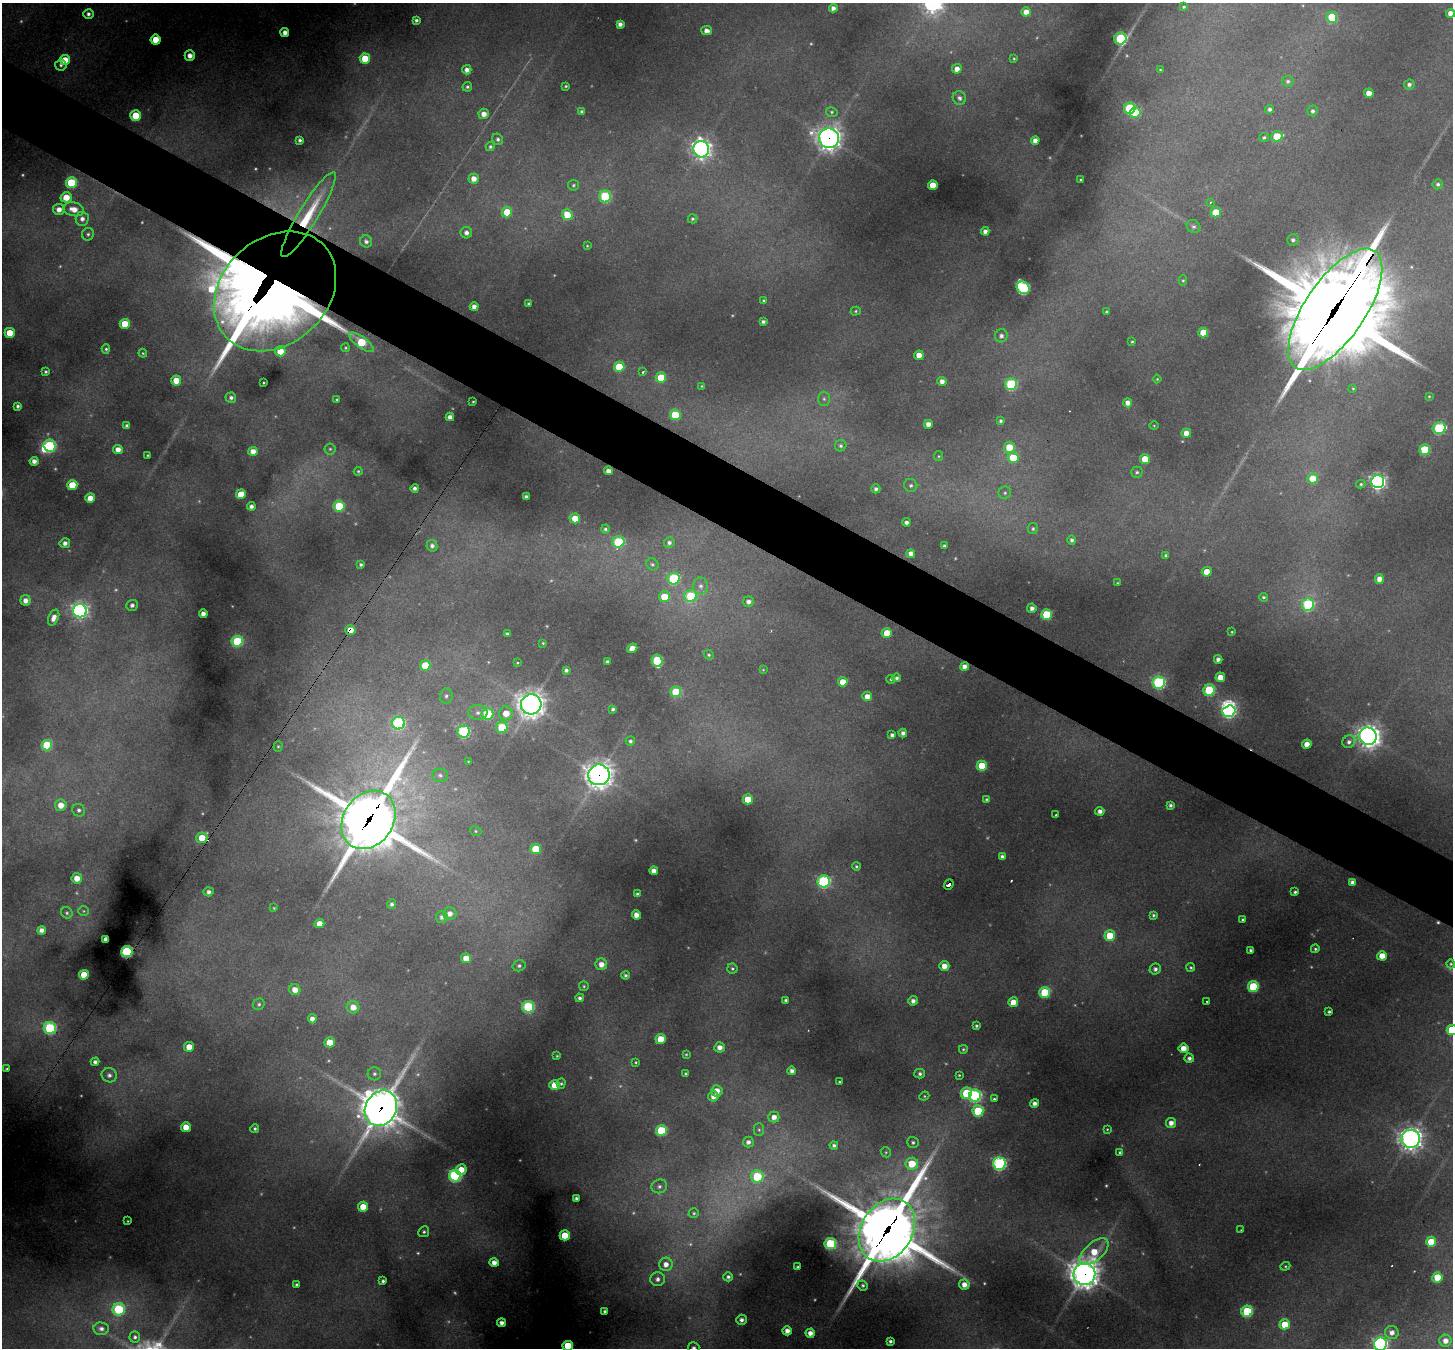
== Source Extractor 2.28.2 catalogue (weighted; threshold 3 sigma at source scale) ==
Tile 11 of 4 x 4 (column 3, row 3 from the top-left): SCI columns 2902-4352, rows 1630-2975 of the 5802 x 5810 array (HDU 1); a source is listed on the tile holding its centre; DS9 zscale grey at full resolution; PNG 1455 x 1350 px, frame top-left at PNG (2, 3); each listed source drawn as its Kron ellipse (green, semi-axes under 4 px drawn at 4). Shown black and unused: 5% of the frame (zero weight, under 2 of 3 exposures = <1% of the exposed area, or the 3 px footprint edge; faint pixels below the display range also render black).
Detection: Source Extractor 2.28.2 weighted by HDU 2 'WHT'; one run over the whole footprint, this tile lists its part. Background 0.331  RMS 0.015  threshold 0.0673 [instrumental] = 3 sigma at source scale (4.5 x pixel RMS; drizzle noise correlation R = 1.50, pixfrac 1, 0.05/0.05 arcsec/px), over >= 5 px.
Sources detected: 416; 34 too faint to see at this stretch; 5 inside a brighter object's white glare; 5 cosmic-ray / hot-pixel residue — neither listed nor drawn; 1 inside a brighter listed object's ellipse — not listed separately; the other 371 listed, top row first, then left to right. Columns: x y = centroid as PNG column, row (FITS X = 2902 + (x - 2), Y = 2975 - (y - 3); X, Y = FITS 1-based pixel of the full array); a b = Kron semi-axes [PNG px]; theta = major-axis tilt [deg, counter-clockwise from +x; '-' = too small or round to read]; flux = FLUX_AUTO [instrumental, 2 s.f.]
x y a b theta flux
1184 7 4 4 - 2.8
833 8 4 4 - 7.7
1026 12 5 4 - 16
1450 13 4 4 - 12
88 14 5 5 - 5.9
1332 17 6 5 - 91
416 20 4 4 - 4.5
620 24 4 4 - 8
707 30 5 4 - 9.5
285 32 4 4 - 12
1120 38 6 6 - 190
156 40 5 5 - 40
190 56 5 5 - 14
365 58 5 5 - 48
1014 58 4 3 - 1.8
65 60 5 5 - 36
61 65 5 5 - 4
957 69 5 4 - 13
467 70 4 4 - 9.2
1160 70 4 3 - 1.7
1288 81 6 5 - 4.3
1409 85 5 5 - 5.4
566 86 3 3 - 2
467 87 5 4 - 3.4
1369 93 4 4 - 19
959 98 7 6 - 6.8
1130 108 6 5 - 140
1269 109 4 4 - 5.2
1313 111 5 5 - 4.8
582 112 4 4 - 4.1
832 112 6 5 - 3.3
1135 113 5 5 - 70
484 114 5 5 - 13
136 116 5 5 - 67
1277 136 6 5 - 65
829 138 10 9 - 1400
1264 138 5 4 - 3.2
498 139 6 5 - 4.5
300 140 4 3 - 4.3
1035 141 4 4 - 12
490 147 4 4 - 3.4
701 149 8 8 - 840
474 179 5 5 - 16
1081 180 3 3 - 1.6
71 183 5 5 - 110
1438 184 5 5 - 4.6
573 185 5 5 - 2.8
933 185 5 4 - 36
605 196 6 5 - 140
66 197 5 5 - 31
1211 202 3 3 - 2
59 209 6 5 - 13
74 209 10 7 -11 20
507 212 5 5 - 49
1216 212 5 5 - 63
308 215 49 9 58 79
567 215 5 5 - 45
82 219 7 6 - 9.1
693 219 5 4 - 2.9
1193 226 7 6 - 4.6
985 231 4 4 - 7.9
466 233 6 6 - 7.8
88 234 6 6 - 3.8
1293 240 6 5 - 4.9
366 241 6 6 - 6.5
587 246 3 3 - 1.4
1183 280 5 4 - 2.3
1023 288 7 6 - 290
275 291 67 53 43 4300
764 301 3 3 - 2.8
529 304 4 3 - 4
474 307 4 4 - 10
1335 309 70 30 55 38000
856 311 5 4 - 2.2
1106 312 3 3 - 2.3
763 322 4 4 - 4.7
125 324 5 5 - 48
10 333 5 5 - 36
1203 333 5 5 - 44
1001 336 6 6 - 6.8
361 342 15 5 -35 78
1132 342 3 3 - 1.9
345 348 4 4 - 1.9
106 349 4 4 - 2.7
280 351 5 5 - 31
143 353 4 4 - 1.8
919 355 5 4 - 19
619 367 5 5 - 63
46 372 3 3 - 2.6
643 372 3 3 - 3.2
661 378 5 5 - 60
1157 379 4 4 - 1.6
176 380 5 5 - 30
942 381 4 4 - 9.9
264 383 3 2 - 1.4
1011 384 6 6 - 190
702 386 4 3 - 1.6
1353 388 4 3 - 1.7
1429 396 3 3 - 1.6
231 398 5 5 - 5.1
824 399 7 6 - 4.2
337 400 3 3 - 2.1
473 402 3 2 - 1.7
1128 403 4 4 - 12
18 406 4 4 - 4.1
675 415 5 5 - 63
450 417 4 4 - 9.7
1001 421 4 3 - 3.4
928 424 4 4 - 12
1154 425 4 3 - 1.3
127 426 4 4 - 5.9
1439 428 6 5 - 170
1186 433 4 4 - 18
50 446 6 5 - 190
841 446 6 5 - 3.9
1009 447 5 5 - 41
330 449 5 5 - 2.9
118 450 5 4 - 14
1425 450 5 5 - 92
253 451 4 4 - 13
147 455 3 2 - 1.6
939 456 5 4 - 2.1
1013 458 5 5 - 64
1145 459 5 5 - 40
34 461 4 4 - 10
358 471 4 4 - 2.3
608 471 4 4 - 11
1137 472 6 5 - 3.4
1313 479 5 5 - 45
1378 482 6 6 - 620
1361 484 5 4 - 2.6
72 485 5 5 - 53
911 485 7 6 - 5.1
415 488 4 4 - 5.5
876 489 4 4 - 4.9
1005 493 6 6 - 4.1
241 494 5 5 - 45
526 497 4 4 - 7.2
90 498 5 4 - 19
251 506 4 4 - 6.5
339 506 5 5 - 76
575 518 5 5 - 34
906 522 4 4 - 6.4
605 529 4 4 - 3.2
1033 529 5 5 - 3
1072 540 4 4 - 4.4
618 542 6 5 - 130
65 543 5 5 - 8
669 543 5 5 - 5.6
432 546 6 5 - 6.5
945 546 4 4 - 5.9
911 554 4 4 - 11
1166 555 4 3 - 3.5
361 564 4 4 - 3.4
652 564 6 5 - 3.4
1207 572 5 4 - 27
674 579 6 6 - 160
1379 579 4 4 - 16
1117 583 4 3 - 1.4
700 586 8 7 - 8.4
691 596 6 6 - 110
664 597 5 5 - 38
1264 597 4 4 - 2.9
26 600 5 5 - 13
748 602 5 5 - 7.7
132 605 5 5 - 6.2
1308 605 6 6 - 190
1032 608 5 4 - 8.6
80 611 7 6 - 600
203 613 4 4 - 9.4
1046 614 5 5 - 89
54 618 8 5 66 12
350 630 5 5 - 21
1232 632 3 3 - 1.7
887 633 5 5 - 37
507 634 3 3 - 3.6
237 641 5 5 - 130
543 643 3 3 - 1.6
632 648 5 4 - 17
709 655 5 4 - 2.6
1218 659 4 4 - 7.5
607 661 3 3 - 3.1
657 661 6 5 - 120
517 663 3 3 - 1.6
425 665 5 5 - 42
965 667 4 4 - 12
566 670 4 4 - 4.9
763 670 3 3 - 1.4
1220 677 5 5 - 23
897 678 4 4 - 4.3
891 679 4 4 - 2
843 682 5 4 - 20
1159 682 6 6 - 290
1209 690 6 5 - 150
676 692 5 5 - 89
446 696 7 6 - 5.4
867 696 5 5 - 15
531 704 10 10 - 1800
613 709 4 3 - 3.5
1229 711 7 5 18 330
478 713 10 7 -1 8.8
506 713 7 7 - 28
487 714 6 5 - 100
398 723 6 6 - 230
502 727 6 5 - 81
463 732 6 6 - 230
903 733 4 4 - 6.8
892 735 4 4 - 5.3
1368 736 9 8 - 1300
630 741 5 4 - 4.1
1349 742 6 6 - 6
1307 744 5 4 - 18
47 745 5 5 - 100
278 746 5 4 - 2.1
468 761 4 2 - 1.3
982 766 5 5 - 64
440 775 8 6 -4 5.3
599 775 10 10 - 1500
748 799 5 5 - 42
986 799 4 3 - 2.2
61 805 6 5 - 20
1170 805 4 4 - 4.1
79 810 6 6 - 5.2
1100 811 4 4 - 8.5
1056 815 3 3 - 7.4
368 820 31 24 55 9000
476 831 6 4 -23 2.5
202 838 5 5 - 32
536 849 5 5 - 72
1002 856 4 4 - 4.9
856 866 4 4 - 2.6
654 871 4 4 - 13
77 878 5 5 - 22
824 881 6 6 - 300
1352 882 4 4 - 7.6
949 884 6 3 51 39
209 892 5 4 - 6.6
1295 892 4 3 - 3.5
637 894 4 3 - 3.5
392 904 5 4 - 4.3
274 908 3 3 - 1.5
84 911 5 4 - 2.1
67 913 6 5 - 3.2
450 914 6 6 - 11
636 915 4 4 - 14
1154 915 3 3 - 2.8
442 917 6 6 - 6.7
1243 920 3 3 - 3.1
319 924 5 4 - 19
42 930 4 4 - 9.6
1110 936 5 5 - 75
106 939 4 4 - 13
1315 949 4 4 - 2.8
1251 951 4 3 - 5.4
127 952 5 5 - 310
1382 956 5 4 - 24
466 958 5 5 - 31
601 964 6 6 - 14
1451 964 4 4 - 2.3
519 966 6 5 - 4
944 966 5 5 - 17
1191 967 4 4 - 2.6
732 969 5 5 - 3
1155 969 5 5 - 6.2
84 975 5 5 - 44
625 975 4 4 - 3.7
584 986 5 5 - 2.4
1253 986 5 5 - 130
295 990 6 5 - 17
1045 992 5 5 - 110
580 998 4 4 - 5.1
786 1000 4 3 - 3.2
913 1001 5 4 - 8.4
1207 1001 3 2 - 1.8
1013 1002 5 5 - 26
259 1004 6 5 - 3.4
353 1007 6 6 - 19
528 1007 6 6 - 190
1329 1012 4 3 - 3.2
312 1019 4 4 - 12
976 1026 3 3 - 2.9
50 1028 6 6 - 210
1452 1030 5 5 - 82
660 1039 5 5 - 33
330 1042 5 5 - 48
189 1047 5 5 - 24
720 1047 5 5 - 12
1183 1048 5 5 - 23
963 1049 4 4 - 2.3
686 1054 4 3 - 1.9
557 1056 3 2 - 1.4
1189 1058 5 4 - 5.8
95 1062 4 4 - 6.5
636 1062 3 2 - 2.1
7 1069 3 3 - 1.9
792 1071 4 4 - 7.8
685 1073 3 3 - 2.2
374 1074 7 6 - 4.3
920 1074 5 5 - 4.5
109 1075 7 7 - 7.8
959 1075 3 3 - 1.7
839 1082 3 3 - 2.2
561 1084 5 4 - 2.5
555 1085 5 5 - 36
717 1091 5 5 - 17
966 1093 6 5 - 92
713 1096 5 5 - 13
924 1096 5 4 - 2
975 1096 6 6 - 300
994 1099 3 3 - 2.4
1034 1103 4 4 - 7.7
381 1108 18 15 60 4000
978 1111 6 5 - 110
774 1117 5 5 - 13
1171 1123 5 5 - 13
186 1127 5 4 - 26
255 1129 4 4 - 3.3
1107 1129 4 3 - 1.7
661 1130 5 5 - 110
759 1130 6 5 - 2.8
1411 1139 9 9 - 1200
748 1142 5 5 - 7.5
913 1142 6 5 - 3.9
834 1145 4 4 - 4.2
886 1152 5 5 - 2.3
1120 1152 4 4 - 2.9
912 1164 6 6 - 51
999 1164 6 6 - 380
461 1170 5 5 - 26
455 1176 6 6 - 290
757 1177 6 6 - 110
659 1186 8 7 - 6.7
576 1198 4 3 - 4.7
363 1207 5 5 - 29
694 1213 5 4 - 2.5
128 1221 3 2 - 1.5
887 1230 33 25 57 11000
1241 1230 3 3 - 1.3
424 1232 5 5 - 3.4
565 1235 5 5 - 48
1431 1242 5 5 - 54
830 1244 5 5 - 190
1094 1252 17 9 41 44
494 1263 5 4 - 14
666 1264 7 6 - 14
1285 1266 5 4 - 2.1
798 1267 3 3 - 3.2
1084 1274 11 10 - 2400
728 1277 5 4 - 4.7
1437 1277 5 5 - 48
658 1279 7 6 - 8
383 1281 4 3 - 3.7
297 1285 4 4 - 4.4
863 1285 5 5 - 3.3
964 1285 5 5 - 14
119 1309 6 6 - 160
605 1311 4 3 - 4.2
1247 1311 6 5 - 130
741 1320 5 5 - 7.6
502 1323 4 4 - 9.9
1285 1324 5 5 - 38
101 1329 8 6 -5 7.9
787 1331 4 4 - 13
810 1333 4 4 - 13
1392 1333 7 6 - 11
135 1337 5 5 - 4.2
890 1341 3 3 - 3.8
1445 1341 6 6 - 13
1380 1344 6 6 - 480
568 1346 5 5 - 92
694 1348 6 5 - 5.1
Overlapping masked pixels (flux is a lower limit): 15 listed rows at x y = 829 138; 308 215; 275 291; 1335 309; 361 342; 350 630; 965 667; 599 775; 368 820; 202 838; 949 884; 127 952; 381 1108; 887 1230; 1084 1274
Isophote crosses this tile's border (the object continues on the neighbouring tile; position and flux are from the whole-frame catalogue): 5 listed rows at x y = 1450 13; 1452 1030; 1380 1344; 568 1346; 694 1348